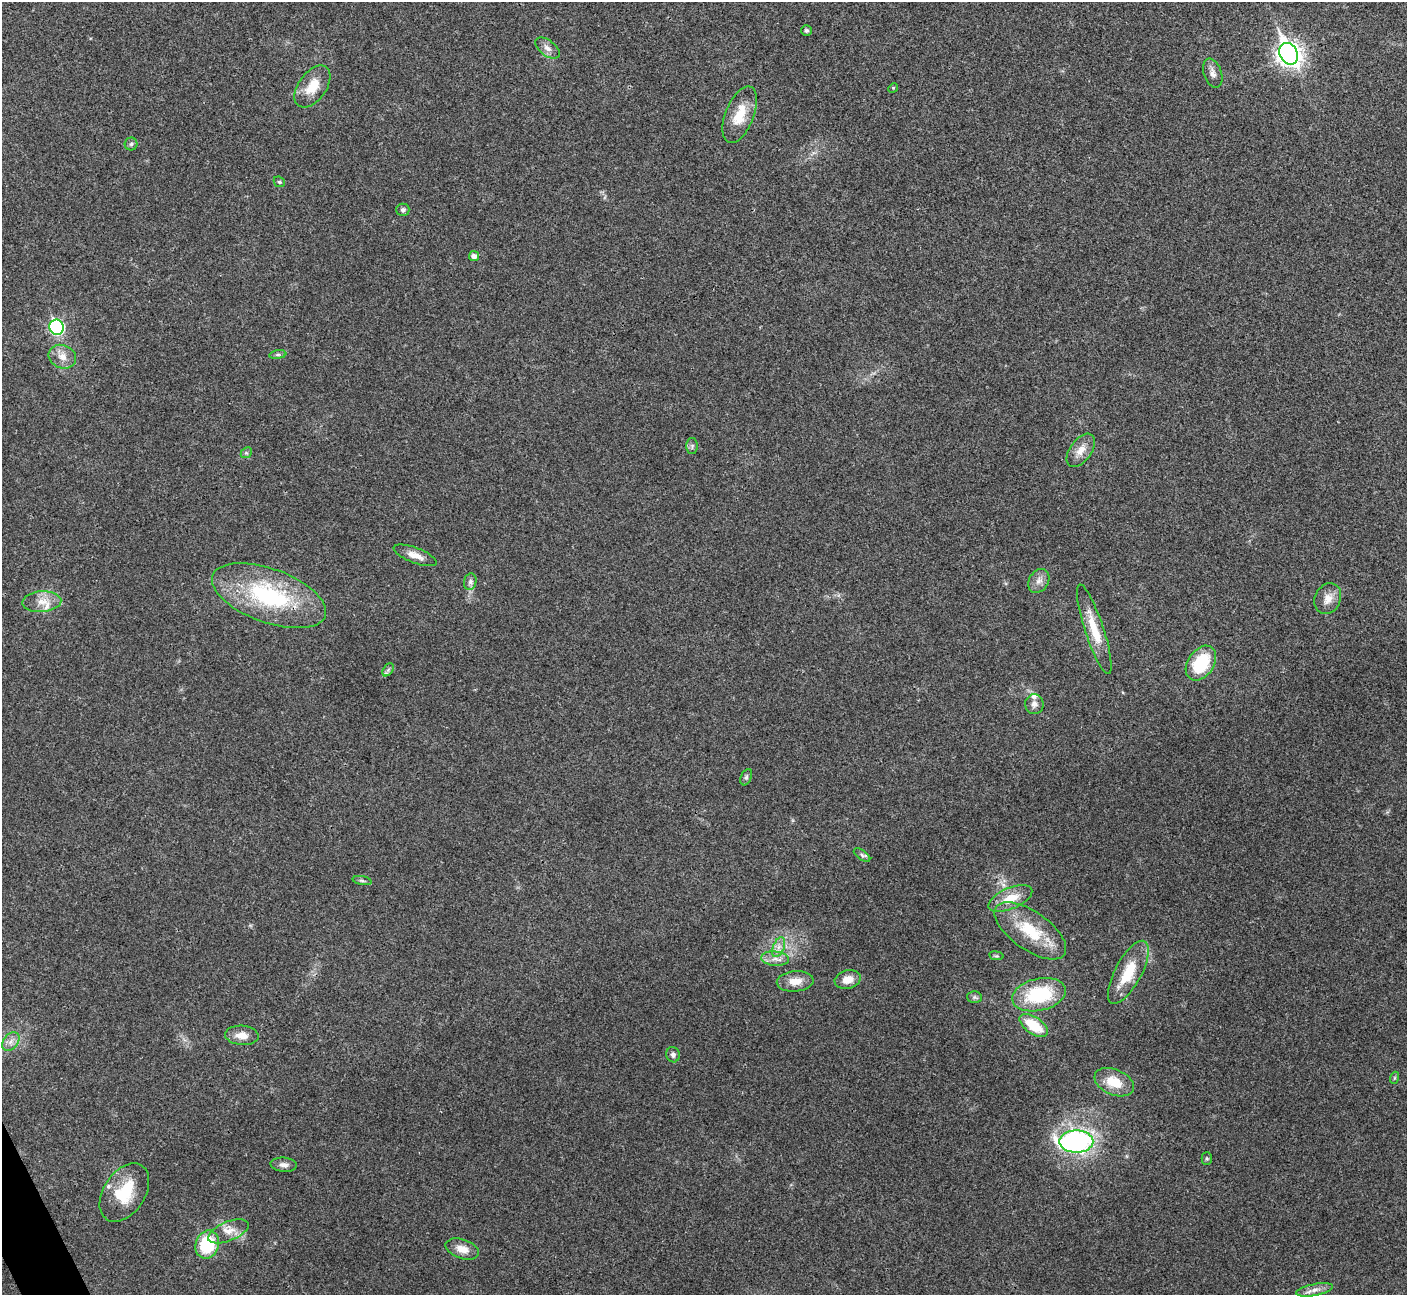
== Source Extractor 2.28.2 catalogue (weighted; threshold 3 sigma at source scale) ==
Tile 7 of 4 x 4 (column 3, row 2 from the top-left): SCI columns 2814-4218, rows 2744-4036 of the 5630 x 5618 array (HDU 1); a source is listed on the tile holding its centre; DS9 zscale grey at full resolution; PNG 1409 x 1297 px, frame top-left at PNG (2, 2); each listed source drawn as its Kron ellipse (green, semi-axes under 4 px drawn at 4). Shown black and unused: <1% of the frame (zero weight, under 3 of 4 exposures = <1% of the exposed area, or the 3 px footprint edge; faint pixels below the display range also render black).
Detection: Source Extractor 2.28.2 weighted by HDU 2 'WHT'; one run over the whole footprint, this tile lists its part. Background 0.0222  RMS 0.004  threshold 0.018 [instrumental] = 3 sigma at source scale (4.5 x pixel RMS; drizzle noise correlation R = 1.50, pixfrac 1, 0.05/0.05 arcsec/px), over >= 5 px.
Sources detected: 56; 2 inside a brighter listed object's ellipse — not listed separately; the other 54 listed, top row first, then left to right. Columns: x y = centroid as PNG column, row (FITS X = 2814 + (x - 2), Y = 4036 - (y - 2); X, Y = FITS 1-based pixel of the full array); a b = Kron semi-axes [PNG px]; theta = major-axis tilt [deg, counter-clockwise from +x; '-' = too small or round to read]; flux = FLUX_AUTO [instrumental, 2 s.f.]
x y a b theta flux
806 31 5 5 - 0.73
547 48 14 7 -37 2.3
1289 54 11 8 -62 280
1213 73 15 9 -72 2.3
312 87 24 14 54 8.4
893 88 5 4 - 0.43
740 115 30 14 68 9.8
131 144 6 6 - 0.91
279 182 6 5 - 0.65
403 210 6 6 - 0.96
474 256 5 5 - 2
57 327 7 7 - 60
278 355 8 4 8 0.81
62 357 14 11 -21 4
692 446 8 5 89 0.89
1081 450 19 10 54 4.5
246 453 6 4 43 0.63
415 555 23 7 -21 3.9
1039 581 13 9 57 2.6
470 582 8 6 78 1.3
269 596 60 27 -20 48
1328 599 16 13 64 4
42 602 19 10 3 5.1
1094 629 47 9 -72 11
1201 663 19 13 55 18
388 670 7 4 56 0.89
1034 704 10 9 - 2.2
746 777 8 5 68 0.84
862 855 9 4 -35 0.91
362 881 10 4 -11 0.81
1010 898 23 10 23 8.2
1030 931 42 19 -35 18
779 947 10 5 67 2
996 956 7 3 -7 0.54
775 959 14 7 -6 2.8
1128 972 35 13 62 14
848 979 13 9 15 4.6
795 981 18 10 5 5.1
1039 995 27 16 13 26
975 997 7 6 - 0.87
1034 1026 16 8 -35 12
242 1035 17 9 -4 4.1
11 1042 10 7 50 2.3
673 1055 8 6 -73 1.3
1394 1078 6 4 71 0.5
1114 1082 21 12 -23 8.8
1076 1141 17 11 0 100
1207 1158 6 5 - 0.64
284 1165 13 7 -5 1.9
124 1192 32 21 57 17
228 1231 21 9 22 4.7
207 1244 14 11 69 23
462 1249 17 9 -18 4
1314 1290 18 6 11 2.6